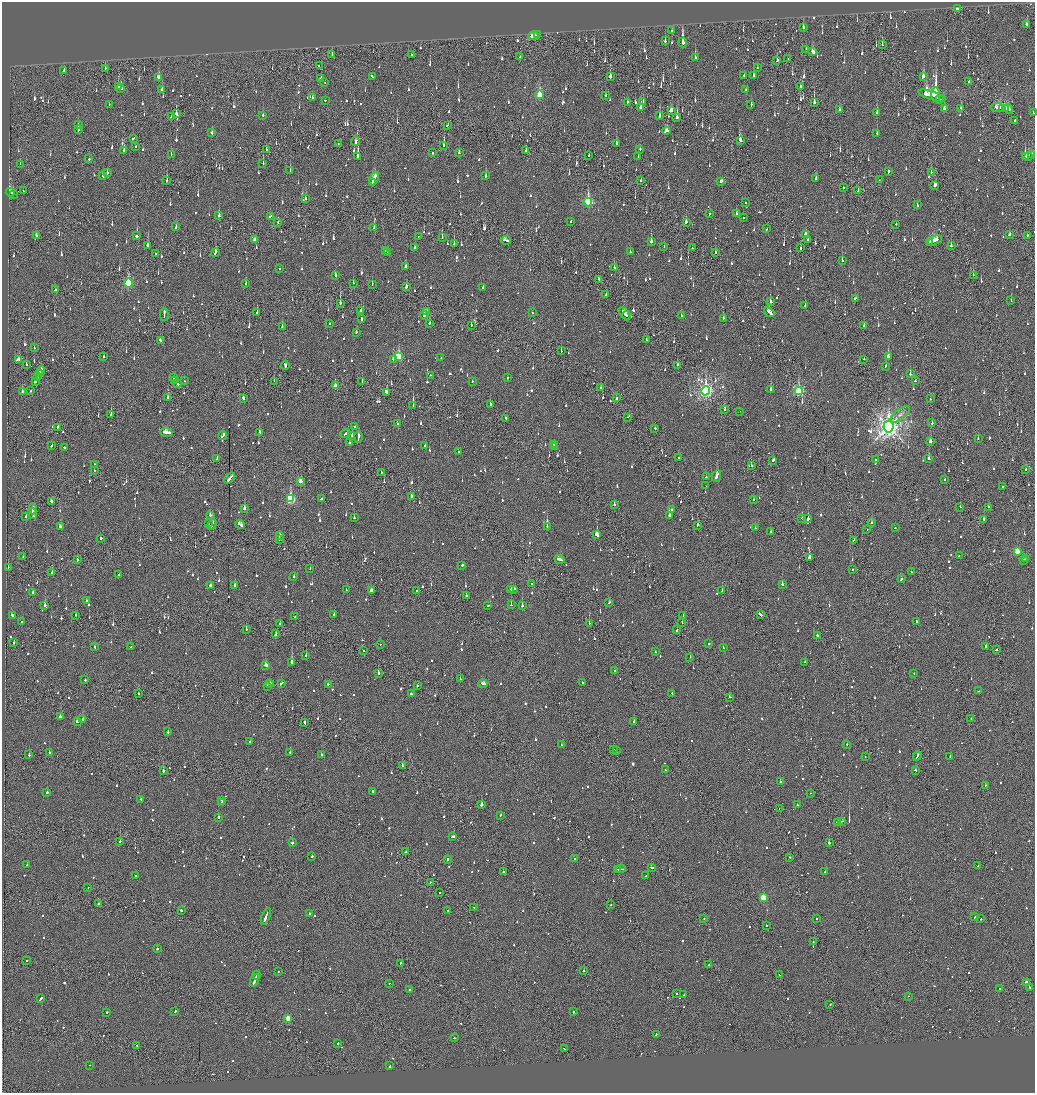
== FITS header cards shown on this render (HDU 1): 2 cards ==
NAXIS1  =                 2065
NAXIS2  =                 2182

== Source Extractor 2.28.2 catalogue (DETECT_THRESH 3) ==
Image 2065 x 2182 px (HDU 1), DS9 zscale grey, zoomed out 1/2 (1 PNG px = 2 x 2 image px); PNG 1037 x 1095 px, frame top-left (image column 1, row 2181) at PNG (2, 2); each listed source drawn as its Kron ellipse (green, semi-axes under 4 px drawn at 4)
Background -0.111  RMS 0.066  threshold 0.197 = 3 sigma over >= 5 px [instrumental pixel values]
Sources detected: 1635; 75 cannot appear on this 1/2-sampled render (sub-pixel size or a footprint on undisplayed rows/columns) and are neither listed nor drawn; of the other 1560, the 500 brightest by FLUX_AUTO listed and drawn (1060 fainter detections omitted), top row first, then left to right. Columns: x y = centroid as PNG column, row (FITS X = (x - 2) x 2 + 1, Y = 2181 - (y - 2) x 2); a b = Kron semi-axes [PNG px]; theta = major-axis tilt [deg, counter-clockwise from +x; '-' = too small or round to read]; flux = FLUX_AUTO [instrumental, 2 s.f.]
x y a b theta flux
957 8 2 2 - 150
1027 24 3 2 - 70
803 27 3 2 - 91
672 30 2 2 - 78
537 34 2 1 - 290
533 35 5 2 - 1400
665 40 2 2 - 93
682 42 5 2 - 1300
882 44 3 2 - 62
806 49 2 1 - 78
813 51 4 2 - 150
332 54 4 1 - 120
411 54 2 2 - 71
520 56 2 2 - 66
695 57 4 2 - 220
788 58 2 1 - 92
777 60 3 2 - 130
319 65 2 1 - 110
757 67 2 1 - 79
105 68 2 2 - 78
64 70 2 2 - 100
744 75 2 2 - 2800
753 75 3 2 - 110
372 76 3 2 - 170
610 76 3 2 - 130
923 76 3 2 - 140
158 77 3 2 - 260
321 78 2 2 - 140
969 81 2 2 - 61
325 82 2 2 - 97
118 86 3 3 - 130
801 86 3 2 - 98
121 88 3 2 - 110
162 89 3 2 - 87
745 89 2 1 - 77
539 94 4 3 - 360
936 94 7 2 -89 29000
605 95 2 2 - 63
932 95 14 3 -18 1000
312 97 2 2 - 66
940 99 2 1 - 78
325 100 2 2 - 170
643 101 2 1 - 120
627 102 2 2 - 72
814 102 3 2 - 350
109 104 2 1 - 62
751 104 3 2 - 65
641 107 3 2 - 250
998 107 7 4 -7 230
944 108 3 3 - 110
961 108 2 2 - 75
1002 108 4 2 - 140
1005 108 2 1 - 65
1008 108 5 3 - 190
839 109 3 2 - 83
671 110 3 2 - 200
877 112 3 2 - 79
1033 112 2 2 - 64
176 113 3 2 - 290
263 115 2 2 - 100
659 115 3 2 - 270
171 116 2 2 - 71
677 117 2 2 - 5500
1015 120 2 2 - 320
78 124 2 2 - 70
448 125 3 2 - 140
79 129 3 2 - 64
666 130 4 3 - 220
212 132 3 2 - 130
877 133 2 2 - 170
133 138 3 2 - 120
740 140 3 3 - 340
355 141 4 2 - 110
338 143 2 2 - 74
616 143 3 2 - 220
443 145 2 2 - 190
135 146 2 2 - 140
266 149 2 2 - 160
640 149 2 2 - 62
124 150 2 2 - 250
526 150 2 2 - 110
432 152 2 2 - 71
459 152 3 2 - 76
171 154 3 1 - 140
1031 154 4 2 - 110
589 155 2 1 - 130
358 156 3 2 - 1300
638 156 2 2 - 160
1025 156 3 2 - 340
1028 156 4 2 - 130
89 158 2 2 - 410
263 163 2 1 - 110
20 164 2 2 - 150
290 170 2 2 - 70
888 171 3 2 - 170
107 172 2 2 - 130
931 172 2 2 - 210
103 175 3 2 - 86
486 175 4 2 - 130
374 178 7 2 65 250
816 178 2 2 - 140
879 179 2 1 - 79
167 180 3 2 - 130
641 180 2 1 - 140
721 181 3 2 - 76
372 182 4 2 - 140
935 185 3 2 - 200
843 187 2 1 - 480
23 190 2 1 - 180
858 190 2 2 - 93
10 192 4 3 - 190
13 194 2 2 - 62
305 198 2 2 - 73
588 201 4 3 - 1100
745 202 2 2 - 72
917 204 3 2 - 85
709 213 2 2 - 150
736 213 2 2 - 580
219 215 3 2 - 93
270 216 3 2 - 120
743 217 2 2 - 320
571 221 2 2 - 88
278 222 2 1 - 66
686 222 3 2 - 120
896 224 2 2 - 260
176 226 3 2 - 90
374 227 2 2 - 190
767 228 2 1 - 200
805 234 3 2 - 100
1009 234 2 2 - 80
36 235 3 2 - 82
137 235 2 2 - 800
1027 235 2 2 - 470
418 236 2 1 - 170
442 237 3 2 - 63
255 239 3 2 - 92
808 239 2 2 - 67
506 240 5 2 - 210
935 240 8 3 25 330
651 241 3 2 - 270
930 242 4 2 - 160
454 243 3 2 - 180
148 245 2 2 - 180
951 245 2 2 - 180
664 246 2 2 - 77
414 247 2 2 - 140
692 247 2 1 - 110
800 247 2 1 - 270
385 250 2 2 - 180
630 251 2 2 - 85
215 252 4 2 - 240
388 252 2 2 - 88
715 252 2 2 - 190
155 253 2 1 - 84
842 260 2 2 - 150
405 266 4 2 - 130
614 267 2 1 - 100
280 268 2 2 - 95
335 275 3 2 - 140
973 275 2 1 - 120
598 279 4 2 - 120
128 283 4 3 - 880
246 283 2 2 - 85
353 283 2 2 - 240
372 284 2 1 - 73
406 286 3 2 - 170
483 287 2 2 - 90
55 289 2 2 - 150
606 294 3 1 - 61
855 298 2 2 - 67
1011 300 2 2 - 99
770 301 3 2 - 98
340 303 2 1 - 280
805 305 3 2 - 140
361 310 3 2 - 110
427 311 4 2 - 150
257 312 3 1 - 110
532 312 2 1 - 73
769 312 6 2 -39 220
625 313 7 2 -49 250
164 314 6 1 -89 360
424 315 4 2 - 220
626 315 4 2 - 160
681 315 2 2 - 76
361 318 3 2 - 110
723 318 2 2 - 170
329 323 2 2 - 96
429 323 3 2 - 100
471 325 2 1 - 110
863 325 2 2 - 240
282 326 3 2 - 150
356 332 2 2 - 75
646 339 2 2 - 85
160 340 3 2 - 110
34 347 2 2 - 80
561 350 2 1 - 75
103 356 2 1 - 77
399 356 4 3 - 790
888 356 2 2 - 400
441 357 2 2 - 110
19 359 4 2 - 370
393 359 3 2 - 110
864 359 2 2 - 74
26 364 2 2 - 86
285 365 4 2 - 170
677 365 2 1 - 390
885 366 3 2 - 85
41 370 5 2 - 320
39 373 2 1 - 130
910 373 2 2 - 170
430 375 2 2 - 130
38 376 3 1 - 210
174 377 3 2 - 130
507 377 2 2 - 190
174 380 2 1 - 94
184 380 2 2 - 92
915 380 2 2 - 65
35 381 2 2 - 270
274 381 2 1 - 100
362 381 3 2 - 74
472 381 2 2 - 87
178 383 2 2 - 160
335 385 4 2 - 150
601 387 2 1 - 250
771 389 3 2 - 180
31 390 2 2 - 92
706 390 5 4 - 3800
799 390 4 3 - 1300
22 391 3 2 - 150
387 392 4 2 - 210
168 397 2 2 - 350
617 397 3 2 - 110
243 398 3 2 - 110
930 398 2 2 - 83
490 404 2 2 - 250
413 405 2 1 - 310
724 409 3 2 - 78
740 411 2 1 - 100
111 414 3 1 - 190
900 414 11 5 39 68
628 417 2 1 - 90
506 418 3 2 - 140
932 422 2 2 - 93
397 423 2 2 - 170
355 426 2 2 - 260
888 426 6 5 - 9200
57 427 3 1 - 100
655 428 2 2 - 85
166 432 6 2 -6 300
259 432 2 2 - 120
345 433 5 2 - 180
223 435 5 2 - 230
352 435 2 2 - 200
358 437 6 2 82 230
978 438 2 2 - 63
930 441 3 2 - 180
349 442 2 2 - 100
554 444 3 2 - 130
52 445 3 2 - 88
425 445 2 2 - 64
554 446 3 1 - 91
65 447 2 2 - 270
458 451 2 1 - 110
679 457 2 2 - 67
217 458 2 2 - 75
929 458 3 2 - 170
875 459 2 2 - 170
773 460 2 2 - 350
94 464 2 2 - 72
751 465 2 2 - 99
1026 469 2 2 - 73
94 470 2 2 - 74
381 472 2 2 - 78
717 475 6 2 67 430
706 476 2 2 - 100
230 478 6 2 51 600
944 479 2 2 - 150
300 481 3 2 - 140
706 485 2 2 - 140
1002 486 2 2 - 77
411 496 2 2 - 110
291 498 4 3 - 950
321 498 3 2 - 97
754 499 2 2 - 62
52 501 3 2 - 100
614 504 2 2 - 170
960 507 2 2 - 170
989 507 2 2 - 160
33 508 5 2 - 340
244 508 2 2 - 430
671 509 2 2 - 120
33 513 5 2 - 290
210 515 2 2 - 210
669 515 2 2 - 930
26 516 2 2 - 68
354 517 2 2 - 89
802 518 2 2 - 110
808 518 2 2 - 1100
984 519 2 2 - 130
872 522 2 2 - 180
208 523 2 2 - 79
212 524 5 2 - 270
240 524 5 2 - 310
697 525 3 2 - 170
60 526 3 2 - 260
547 526 2 2 - 91
755 527 2 2 - 81
895 527 2 2 - 79
867 529 2 2 - 120
770 531 2 2 - 130
597 534 4 2 - 400
279 535 3 2 - 110
100 538 2 2 - 150
279 539 2 1 - 72
853 540 2 2 - 67
1017 551 3 3 - 300
959 555 2 2 - 75
23 556 2 1 - 81
809 557 3 2 - 680
1026 558 2 2 - 100
77 559 2 2 - 110
560 559 5 2 - 220
1023 560 3 2 - 130
462 565 3 2 - 260
8 567 2 1 - 130
310 568 2 2 - 66
852 569 2 2 - 65
911 571 2 2 - 61
52 572 2 2 - 310
119 574 3 2 - 110
294 576 2 2 - 110
901 578 3 2 - 100
532 583 2 2 - 76
782 584 2 2 - 240
210 585 2 2 - 140
235 585 2 2 - 220
346 589 2 2 - 60
511 589 4 2 - 200
514 589 3 2 - 120
371 590 3 2 - 160
417 590 2 1 - 79
722 590 2 2 - 95
33 592 2 2 - 89
466 595 2 2 - 170
86 600 2 2 - 87
609 602 3 2 - 82
511 604 2 2 - 200
45 605 2 2 - 590
488 605 2 1 - 74
522 605 2 2 - 370
334 614 2 2 - 72
760 614 4 2 - 210
12 615 2 2 - 91
75 615 2 2 - 69
683 615 2 1 - 300
295 616 2 2 - 86
22 621 2 2 - 120
916 621 2 2 - 85
682 622 2 1 - 64
280 623 2 1 - 240
589 623 2 1 - 170
246 629 2 2 - 97
677 629 3 1 - 80
276 633 4 2 - 140
817 635 3 2 - 97
14 642 2 1 - 110
709 643 2 1 - 520
380 644 2 2 - 60
94 646 2 2 - 90
131 646 2 2 - 94
986 646 2 2 - 150
723 647 2 2 - 100
996 649 2 2 - 89
364 650 2 2 - 65
655 651 2 1 - 180
306 655 2 2 - 150
690 657 2 1 - 63
292 662 3 2 - 1200
805 662 2 2 - 95
266 665 3 2 - 520
615 670 3 2 - 98
378 673 2 2 - 510
914 673 2 2 - 62
460 678 2 2 - 83
85 679 2 2 - 66
582 682 2 2 - 80
270 683 2 2 - 420
281 683 4 2 - 120
483 683 4 2 - 160
329 684 3 2 - 130
417 685 2 2 - 86
267 686 2 2 - 170
978 690 3 1 - 67
139 693 2 1 - 310
411 693 2 2 - 290
672 693 2 2 - 89
730 697 2 2 - 81
60 716 2 2 - 360
971 718 2 2 - 66
83 719 2 2 - 170
77 721 4 2 - 290
634 721 2 2 - 190
305 722 4 2 - 160
168 731 2 2 - 180
249 741 2 2 - 70
561 744 2 2 - 66
847 744 2 2 - 64
613 749 2 2 - 67
616 750 2 1 - 75
49 752 2 2 - 110
290 752 3 2 - 180
29 754 2 2 - 84
321 754 2 2 - 180
865 756 2 2 - 82
917 756 4 2 - 260
950 756 2 2 - 150
402 765 2 2 - 73
665 769 2 1 - 66
163 770 2 2 - 370
915 770 3 2 - 74
780 781 2 2 - 110
985 785 2 2 - 80
373 791 4 2 - 120
47 792 2 2 - 90
810 793 2 2 - 60
141 799 2 2 - 90
222 800 2 2 - 190
221 802 2 1 - 61
481 804 2 2 - 470
797 804 2 2 - 300
779 808 2 1 - 82
500 815 3 2 - 72
218 817 2 2 - 130
841 821 4 2 - 170
837 822 2 1 - 69
452 836 4 2 - 150
120 841 2 1 - 360
292 842 2 2 - 150
829 842 2 2 - 510
405 851 2 1 - 140
312 856 2 2 - 180
790 857 2 2 - 65
574 858 2 2 - 90
448 859 2 2 - 250
27 864 2 2 - 110
978 865 2 2 - 100
651 867 3 2 - 150
621 868 5 1 - 210
618 869 3 2 - 140
503 871 2 2 - 120
825 871 2 2 - 81
135 875 2 2 - 88
646 875 2 2 - 83
430 882 2 1 - 120
88 887 2 1 - 61
440 892 2 1 - 240
763 897 3 3 - 620
99 903 3 2 - 130
611 904 2 2 - 72
474 907 2 2 - 70
181 910 3 2 - 130
448 910 2 1 - 160
309 913 2 2 - 150
266 916 9 2 69 590
975 916 3 2 - 140
704 918 2 2 - 74
816 918 2 2 - 190
981 918 2 2 - 96
767 925 2 2 - 130
813 941 2 1 - 64
157 948 2 2 - 210
27 960 2 2 - 64
400 963 3 2 - 260
709 964 2 2 - 130
583 970 2 2 - 280
278 971 2 2 - 71
779 974 2 1 - 89
257 975 4 2 - 240
255 980 6 2 70 340
1026 982 3 2 - 75
389 983 2 2 - 250
1030 987 2 2 - 430
999 988 2 2 - 82
409 989 2 2 - 220
676 993 2 2 - 92
684 994 2 2 - 80
908 996 2 1 - 110
41 998 4 2 - 120
830 1004 2 1 - 61
175 1011 2 1 - 300
573 1011 2 2 - 240
107 1012 2 2 - 160
288 1018 3 3 - 290
656 1034 2 2 - 170
454 1037 2 2 - 70
338 1043 2 2 - 68
137 1045 3 2 - 120
564 1048 2 1 - 67
90 1065 2 2 - 100
390 1065 2 2 - 540
At the frame edge (FLAGS 8, measured only in part): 1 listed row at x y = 1033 112
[1060 fainter detections neither listed nor drawn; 75 sub-pixel or undisplayed-footprint detections neither listed nor drawn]